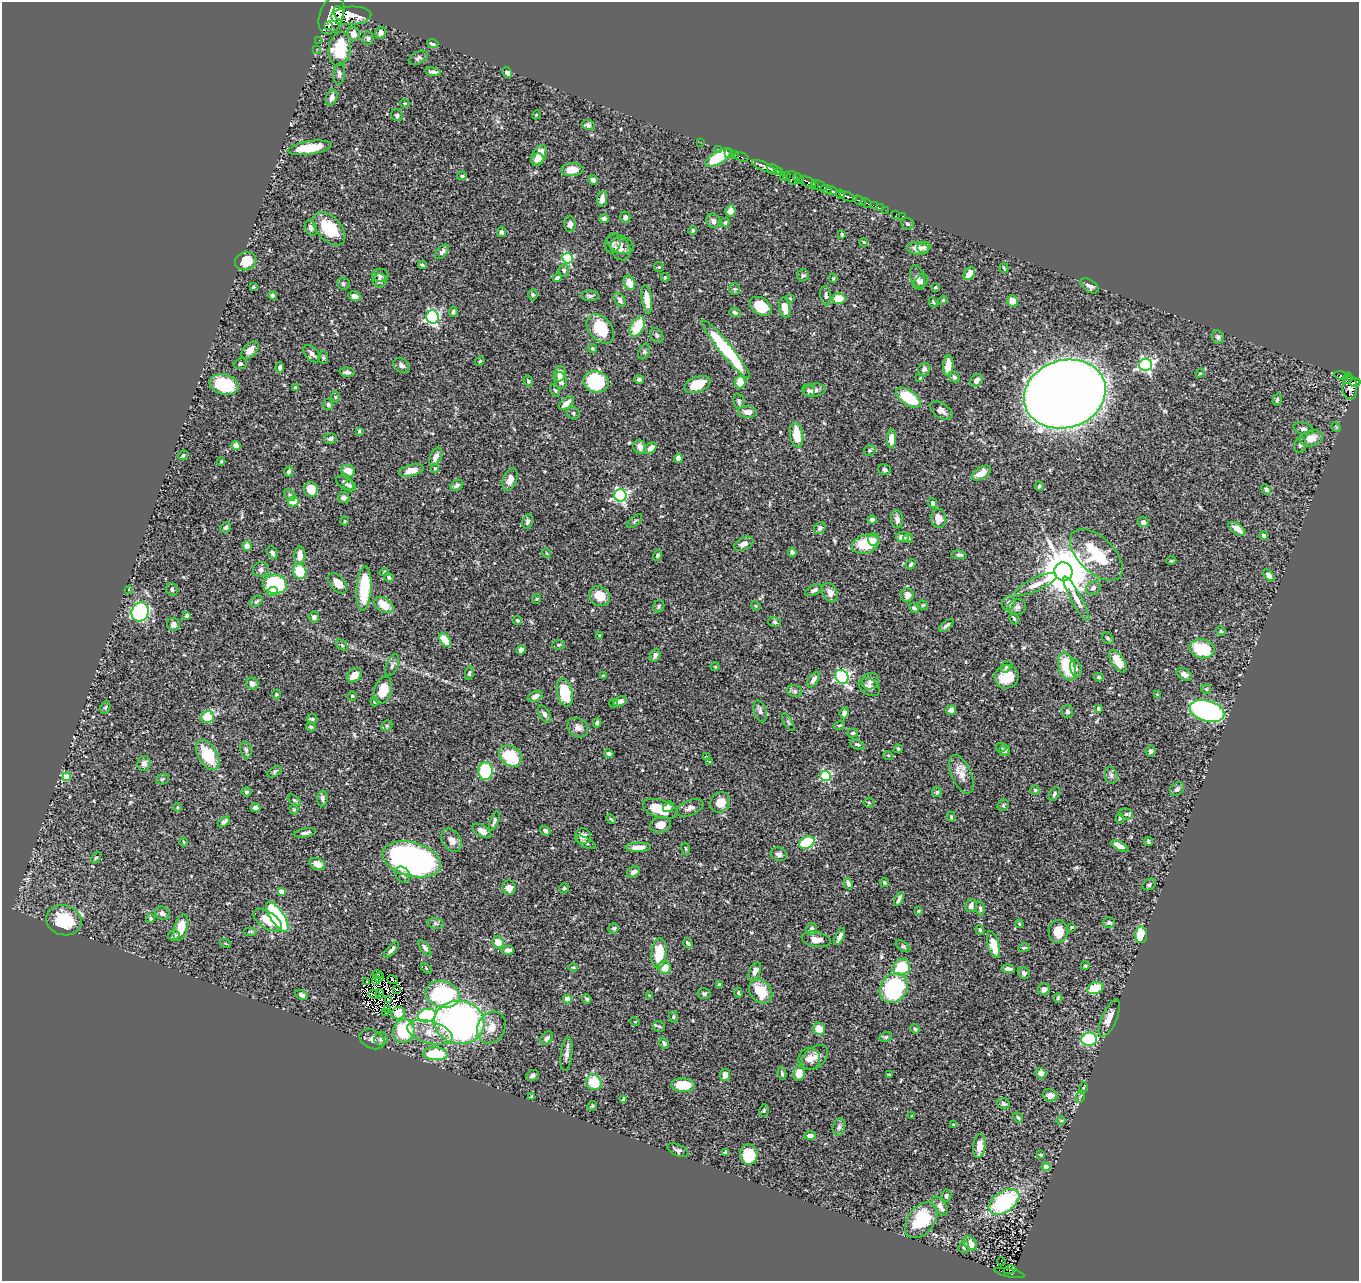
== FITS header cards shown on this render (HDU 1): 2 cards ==
NAXIS1  =                 1357
NAXIS2  =                 1279

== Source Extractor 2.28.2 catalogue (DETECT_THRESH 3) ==
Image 1357 x 1279 px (HDU 1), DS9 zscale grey, 1 PNG px = 1 image px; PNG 1361 x 1283 px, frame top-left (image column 1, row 1279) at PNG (2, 2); each listed source drawn as its Kron ellipse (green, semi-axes under 4 px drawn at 4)
Background 0.502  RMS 0.02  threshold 0.0614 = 3 sigma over >= 5 px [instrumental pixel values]
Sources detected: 525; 5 with non-positive FLUX_AUTO (blend fragments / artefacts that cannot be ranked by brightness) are neither listed nor drawn; of the other 520, the 500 brightest by FLUX_AUTO listed and drawn (20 fainter detections omitted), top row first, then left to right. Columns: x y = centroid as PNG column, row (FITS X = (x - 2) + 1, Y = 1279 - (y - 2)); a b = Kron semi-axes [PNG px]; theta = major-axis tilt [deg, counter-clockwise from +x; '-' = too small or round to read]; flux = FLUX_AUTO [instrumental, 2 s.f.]
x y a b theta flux
339 13 7 5 -73 830
332 15 20 11 71 5000
351 16 20 9 3 2500
329 25 3 2 - 170
380 33 6 5 - 5
354 34 7 6 - 7.3
368 38 7 5 87 2.8
319 40 2 2 - 3.8
433 44 5 4 - 6.6
316 49 2 2 - 5.6
340 49 17 11 79 61
418 58 10 6 28 3.7
433 72 8 3 -8 4.6
507 72 6 3 -64 6.1
339 74 11 6 86 4.2
332 98 8 5 70 6.3
405 103 4 3 - 1.3
397 115 6 5 - 2.8
536 115 4 3 - 1.2
589 125 6 5 - 4.6
701 142 2 2 - 3.1
310 148 22 6 8 31
718 149 2 2 - 7.9
729 153 2 2 - 6.9
539 155 11 6 60 21
735 155 2 2 - 6.8
718 157 15 6 31 75
741 157 7 3 -18 23
537 160 6 5 - 11
763 166 12 4 -24 920
572 170 11 6 4 19
774 170 7 5 -23 480
779 171 3 3 - 120
462 176 5 4 - 2.1
787 176 3 2 - 52
783 177 3 2 - 69
792 178 7 5 -77 210
799 178 6 4 -40 260
593 180 5 4 - 6
808 182 9 4 -21 270
814 185 3 2 - 110
819 186 8 5 -23 130
826 189 6 4 -5 790
831 190 5 3 - 360
840 194 4 3 - 330
848 197 9 3 -20 420
602 199 8 5 82 8.2
859 201 7 3 -27 130
867 203 5 3 - 48
875 206 4 2 - 12
880 208 3 2 - 7.6
885 210 2 2 - 6.6
730 211 6 5 - 11
896 214 3 2 - 5.8
903 216 3 2 - 2.5
625 217 5 5 - 3.4
604 219 5 4 - 4.1
713 221 7 6 - 5.3
725 222 5 4 - 2.6
570 224 8 6 -87 6.1
907 224 6 5 - 2.4
311 228 8 5 -68 4.2
329 229 20 12 -46 49
693 231 4 4 - 1.7
501 232 5 4 - 3.7
842 234 3 3 - 1.6
864 242 4 3 - 1.3
613 243 10 7 70 4.8
620 244 14 8 -23 8.7
924 247 6 5 - 3
918 248 11 6 -7 9.1
621 249 12 9 -65 8.7
442 252 9 5 49 4.2
568 258 5 5 - 130
246 261 11 9 16 23
422 265 4 3 - 2.4
659 267 5 4 - 1.6
1004 268 5 2 - 1.7
564 270 6 5 - 2.8
969 274 7 5 53 17
380 275 8 6 -1 4.3
803 275 6 6 - 2.6
665 277 4 4 - 1.4
917 277 13 7 -77 6.3
557 278 4 3 - 2.8
833 278 4 3 - 1.5
379 280 7 7 - 4.1
921 281 8 6 48 3.5
629 283 7 5 -66 15
343 284 6 6 - 3
1090 286 10 6 -33 5.6
253 287 4 3 - 1.4
935 287 3 2 - 1.6
735 289 6 5 - 2
272 295 5 4 - 3.3
533 295 6 4 -89 2
355 296 6 4 -10 7.2
590 296 9 5 -2 3.8
826 296 10 5 -84 4.5
790 298 3 3 - 1.2
647 299 14 5 -81 18
839 299 7 5 -1 22
620 300 7 5 -53 5
943 300 5 4 - 1.4
1013 301 6 5 - 14
933 302 5 3 - 1.3
761 306 12 8 -34 41
785 308 10 5 -78 14
453 312 5 3 - 2.4
735 312 6 4 -22 3.1
432 317 6 6 - 220
637 326 11 6 62 45
600 329 16 11 -50 48
657 335 8 6 -55 3.2
1218 337 7 6 - 3.7
592 349 4 4 - 1.8
250 350 10 6 45 12
726 350 37 6 -51 110
644 351 8 5 63 2.8
312 354 10 6 -48 5.6
323 358 6 5 - 2.3
480 361 5 4 - 1.6
240 364 7 5 22 2.9
402 365 9 6 -39 5.2
1146 365 6 6 - 290
948 366 10 5 87 18
280 368 5 4 - 5.2
924 369 6 5 - 3.6
347 372 7 5 -4 4.4
1200 373 5 4 - 1.5
560 374 8 5 80 12
1341 376 7 3 -16 89
954 377 6 4 -47 3.6
920 378 4 3 - 1.2
1347 378 5 4 - 40
639 379 4 4 - 2.8
561 380 8 6 -73 7.3
976 380 7 5 47 6.8
528 381 5 4 - 2
596 382 13 10 -15 84
740 382 6 5 - 21
1355 382 5 4 - 240
224 384 15 10 -14 59
697 385 13 7 21 24
296 387 4 3 - 1.7
1350 387 12 7 -88 410
555 390 7 3 -62 1.6
814 390 11 6 9 7.3
809 391 6 6 - 3.3
1065 394 41 34 18 4200
335 397 6 4 -89 1.7
908 398 14 7 -34 56
1277 400 6 4 72 2.5
739 401 8 5 -84 3.3
566 403 9 5 40 8.8
328 404 6 5 - 2.3
941 411 12 7 -32 6.4
747 412 9 6 -2 11
573 413 6 6 - 2.7
1336 427 5 4 - 1.5
1304 429 10 6 -16 4.9
359 431 4 4 - 1.7
797 435 13 6 -82 30
331 438 6 5 - 3.6
1311 438 11 8 14 16
891 439 9 4 89 13
236 445 4 4 - 10
1300 445 8 6 74 3.8
640 447 7 6 - 8.9
651 448 7 5 39 8.2
870 450 6 5 - 2.1
183 455 5 4 - 2.3
436 457 10 5 65 8.3
678 458 5 4 - 6.9
221 461 4 4 - 1.5
435 468 4 4 - 1.5
884 469 6 5 - 3.1
289 471 5 4 - 3.2
348 471 7 5 -22 14
411 471 12 6 15 13
981 473 10 6 33 15
510 479 12 7 70 11
345 483 10 6 -32 5
457 485 7 5 32 4.6
350 486 6 5 - 3.6
1039 486 5 4 - 2.3
311 489 7 7 - 19
1266 489 5 4 - 3.7
290 495 6 5 - 2.6
620 495 6 6 - 250
344 498 6 5 - 5.5
293 502 5 5 - 20
933 503 5 4 - 2.6
939 518 9 7 -88 10
897 519 9 6 -83 6.4
872 520 4 4 - 3.8
345 521 4 4 - 1.4
528 521 7 5 81 4.5
634 521 9 3 40 1.9
1143 522 5 5 - 3.9
226 528 5 5 - 2.6
820 528 6 5 - 4.3
1237 529 10 5 -33 11
1264 535 4 3 - 3.4
903 537 6 5 - 7.9
908 538 5 4 - 2.3
873 540 6 5 - 5.8
744 544 10 6 26 7.6
865 544 14 9 17 42
247 546 5 4 - 11
792 552 4 4 - 3.1
272 553 6 4 -64 2.9
546 553 5 3 - 1.2
300 555 9 5 87 13
658 555 5 4 - 2.5
959 555 7 4 -8 3.4
1096 555 32 18 -44 70
1171 561 5 3 - 1.3
911 564 5 4 - 2.7
261 570 8 7 - 4.8
300 571 8 6 -71 39
1063 571 9 9 - 7000
384 572 4 4 - 1.9
1269 575 7 4 -49 5.4
389 577 5 4 - 3.5
338 583 12 7 -51 13
275 584 12 9 -3 81
1036 584 22 6 25 13
364 588 22 7 86 60
1093 588 8 6 41 5
129 590 4 3 - 1.3
172 590 6 5 - 2.7
814 590 9 4 27 4.3
273 591 5 4 - 34
830 593 10 7 -66 9.7
907 595 7 6 - 7.7
600 596 11 9 -38 23
536 599 5 3 - 1.2
1076 599 25 5 -61 11
257 601 7 5 39 2.5
1009 603 8 6 63 6.7
384 605 11 7 -33 22
923 605 5 4 - 1.8
659 606 6 5 - 2.8
756 606 5 4 - 1.4
1017 607 9 8 - 5.4
914 608 5 4 - 3.1
140 612 10 8 69 200
187 615 3 3 - 2
314 617 5 5 - 4.6
1014 618 6 4 -64 2.1
517 620 4 4 - 2.6
774 622 6 5 - 2.4
173 624 6 6 - 5.8
946 625 8 3 38 3.1
1221 631 5 4 - 1.6
600 635 3 3 - 1.4
1108 638 6 5 - 2.2
445 640 7 5 -52 27
342 645 7 4 -46 2
559 645 6 4 2 2.4
1202 649 12 9 -10 59
521 650 5 4 - 5.3
655 655 7 5 64 4.8
1118 661 13 6 -55 20
392 665 11 5 68 4.5
1067 666 14 8 -73 56
715 667 4 4 - 1.5
1006 667 6 5 - 2.5
1076 668 9 5 -77 3.6
469 673 7 4 79 2.1
1184 674 8 5 -31 6.8
354 675 8 6 40 12
603 676 4 3 - 2.2
842 677 7 6 - 260
1007 677 12 11 - 31
1099 677 5 4 - 2.4
813 680 9 5 56 5.4
870 681 9 8 - 5.4
252 684 6 6 - 5.8
869 687 11 8 -31 8.1
1206 689 5 4 - 1.7
383 690 14 8 74 26
795 691 7 6 - 3.3
565 693 14 7 -77 56
276 694 4 4 - 1.7
1157 695 3 3 - 1.5
352 696 4 4 - 2
535 696 8 5 26 6.6
620 701 7 4 20 6.6
375 702 4 3 - 1.6
614 703 4 4 - 1.9
105 707 6 5 - 2
1098 708 4 3 - 1.6
951 710 5 4 - 7.4
760 711 11 6 -73 4.6
1068 711 6 5 - 4.1
1207 711 17 10 -15 330
844 713 6 4 83 5.1
544 714 9 5 -61 4.9
207 717 7 6 - 29
312 719 5 5 - 1.8
788 722 10 2 -59 1.7
597 723 4 4 - 3.5
839 725 6 3 19 1.6
387 726 6 4 42 2
311 727 5 4 - 2.2
578 727 11 9 -37 7.6
853 733 5 4 - 2.1
857 744 8 4 -21 2.4
1001 747 5 4 - 1.8
898 749 4 4 - 2
246 750 8 5 -79 3.3
1005 751 5 5 - 3.9
1150 751 5 5 - 3.6
609 754 5 3 - 3.8
208 755 17 9 -58 49
888 755 5 3 - 1.2
510 756 12 9 -35 62
706 757 4 3 - 1.2
710 762 4 3 - 1.4
144 763 7 6 - 6.1
486 771 9 7 86 85
274 772 8 4 33 2.5
962 774 20 10 -66 14
1111 775 8 6 -77 4
825 776 5 5 - 130
67 777 4 4 - 38
162 779 7 5 22 2.2
1177 789 8 6 43 3.5
1035 790 4 4 - 2
246 792 5 4 - 2.9
937 792 5 5 - 2.7
1054 794 7 4 60 3
322 798 8 5 86 3.4
294 800 7 3 -35 2.1
720 802 11 9 54 19
869 803 5 5 - 2
1003 805 6 5 - 2.1
177 807 4 3 - 1.4
668 807 6 4 39 4.7
255 808 5 4 - 4.2
690 808 14 7 24 7.1
294 809 5 4 - 1.6
660 809 18 9 -18 33
1126 814 7 5 -14 2.8
951 817 5 4 - 1.7
1120 818 5 4 - 2.1
611 819 5 3 - 1.7
494 821 10 3 69 3.1
224 822 7 4 39 4
660 825 10 8 11 12
482 831 10 5 -32 7.4
545 831 6 4 -35 4
305 833 11 4 10 4.5
583 836 8 7 - 7.8
452 840 12 9 -58 9.9
1148 841 5 3 - 2.2
184 842 4 3 - 1.1
586 842 11 4 -28 3.4
807 843 8 5 29 79
1120 846 10 4 -27 9.3
638 847 12 4 1 13
685 849 6 3 -81 1.6
779 854 8 7 - 4.8
96 858 6 4 59 2
412 859 30 17 -16 640
317 864 8 5 -25 14
633 872 7 5 30 5.5
403 875 8 6 -54 4.3
884 882 4 4 - 2.2
848 884 5 4 - 4.2
1149 885 7 5 29 2.8
509 888 7 6 - 10
564 888 5 5 - 2.1
281 891 4 4 - 13
899 899 7 3 65 3.6
971 906 6 5 - 6.9
980 908 7 4 -81 2.5
918 911 3 3 - 1.2
162 913 8 6 -22 5.6
277 917 17 6 -56 160
151 919 4 4 - 2.3
64 920 18 14 -17 58
268 920 16 8 -34 24
1109 922 6 5 - 2.6
435 923 8 5 -6 3.2
1019 924 4 4 - 1.4
1072 927 3 3 - 1.2
181 928 13 6 73 25
614 928 5 5 - 2.4
812 929 6 5 - 4.7
980 930 5 3 - 1.9
251 931 7 3 0 1.5
1058 931 11 9 83 24
174 935 6 4 16 2.7
1141 935 8 6 90 43
840 937 9 3 64 6.2
816 939 14 7 -11 10
498 942 6 5 - 17
225 943 5 3 - 1.3
688 943 5 4 - 2.4
993 945 14 5 -74 21
903 946 8 4 -35 2.2
425 948 9 4 -53 4.5
1024 948 6 3 14 2
391 950 10 4 47 4.1
508 950 6 4 0 5.1
659 953 15 7 85 38
1085 966 4 3 - 1.8
573 967 5 3 - 1.2
665 967 6 6 - 18
901 967 9 8 - 51
426 968 6 4 -47 1.6
1008 969 7 3 -6 4
755 971 10 5 64 7.8
1024 973 6 5 - 4.5
377 974 5 2 - 2.5
379 977 5 3 - 1.4
376 980 4 2 - 1.2
393 980 5 3 - 3.8
366 981 3 2 - 1.1
719 985 4 3 - 2
894 988 16 13 53 140
1095 988 8 6 18 30
396 989 3 3 - 1.2
1044 989 6 6 - 4.8
761 991 13 10 -50 40
738 993 5 3 - 1.7
374 994 6 2 -22 1.2
380 994 5 3 - 3.3
443 994 17 13 -13 180
704 994 6 5 - 2.9
302 995 7 4 -31 3.9
649 995 3 2 - 1.2
1058 998 5 4 - 1.8
389 999 3 2 - 1.7
567 999 4 4 - 23
587 999 5 3 - 2.6
388 1009 2 2 - 1.2
386 1013 2 2 - 1.2
398 1013 7 6 - 12
427 1015 9 6 16 100
673 1017 6 4 -84 1.9
1109 1018 20 7 67 13
635 1022 5 3 - 1.1
459 1023 25 21 -8 500
659 1026 6 5 - 2.3
491 1027 17 13 59 20
819 1029 6 6 - 18
915 1029 5 4 - 2
404 1031 12 10 72 85
430 1032 23 11 -15 26
886 1037 6 5 - 2
547 1038 7 5 52 4.2
372 1039 13 9 -27 7.1
381 1039 6 6 - 5.5
1089 1039 8 6 7 120
664 1043 6 4 -67 2.3
435 1054 12 6 -2 56
567 1054 17 5 84 6.3
815 1057 15 10 39 12
809 1059 11 11 - 11
782 1073 7 4 -81 2.6
799 1073 7 5 79 16
1041 1073 5 5 - 9.6
532 1075 7 5 26 4.3
725 1075 6 5 - 9
889 1075 3 3 - 2.4
594 1082 8 7 - 38
683 1085 12 7 -4 29
1083 1088 6 3 71 1.4
1050 1095 7 6 - 8.6
532 1096 3 3 - 1.7
1081 1096 6 4 70 2.4
624 1099 4 3 - 1.7
1003 1104 6 5 - 2.8
592 1106 5 4 - 1.8
764 1110 6 4 75 1.9
912 1116 3 2 - 1.2
1018 1118 5 4 - 2
1061 1121 5 3 - 1.2
954 1125 3 3 - 3.4
839 1127 9 6 76 4.1
810 1135 6 4 3 5.7
979 1146 12 6 83 14
678 1150 11 5 -23 3.8
726 1152 4 3 - 3.5
749 1155 10 9 - 43
1041 1155 4 4 - 1.3
1046 1167 4 4 - 23
946 1196 6 5 - 3.2
1004 1202 17 10 34 160
940 1206 10 6 -59 8.5
921 1220 20 13 52 68
970 1243 8 5 -48 11
964 1247 6 5 - 2.8
1001 1261 4 2 - 1.8
1010 1270 6 2 15 17
1010 1273 15 4 -12 74
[20 fainter detections neither listed nor drawn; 5 non-positive-flux detections neither listed nor drawn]